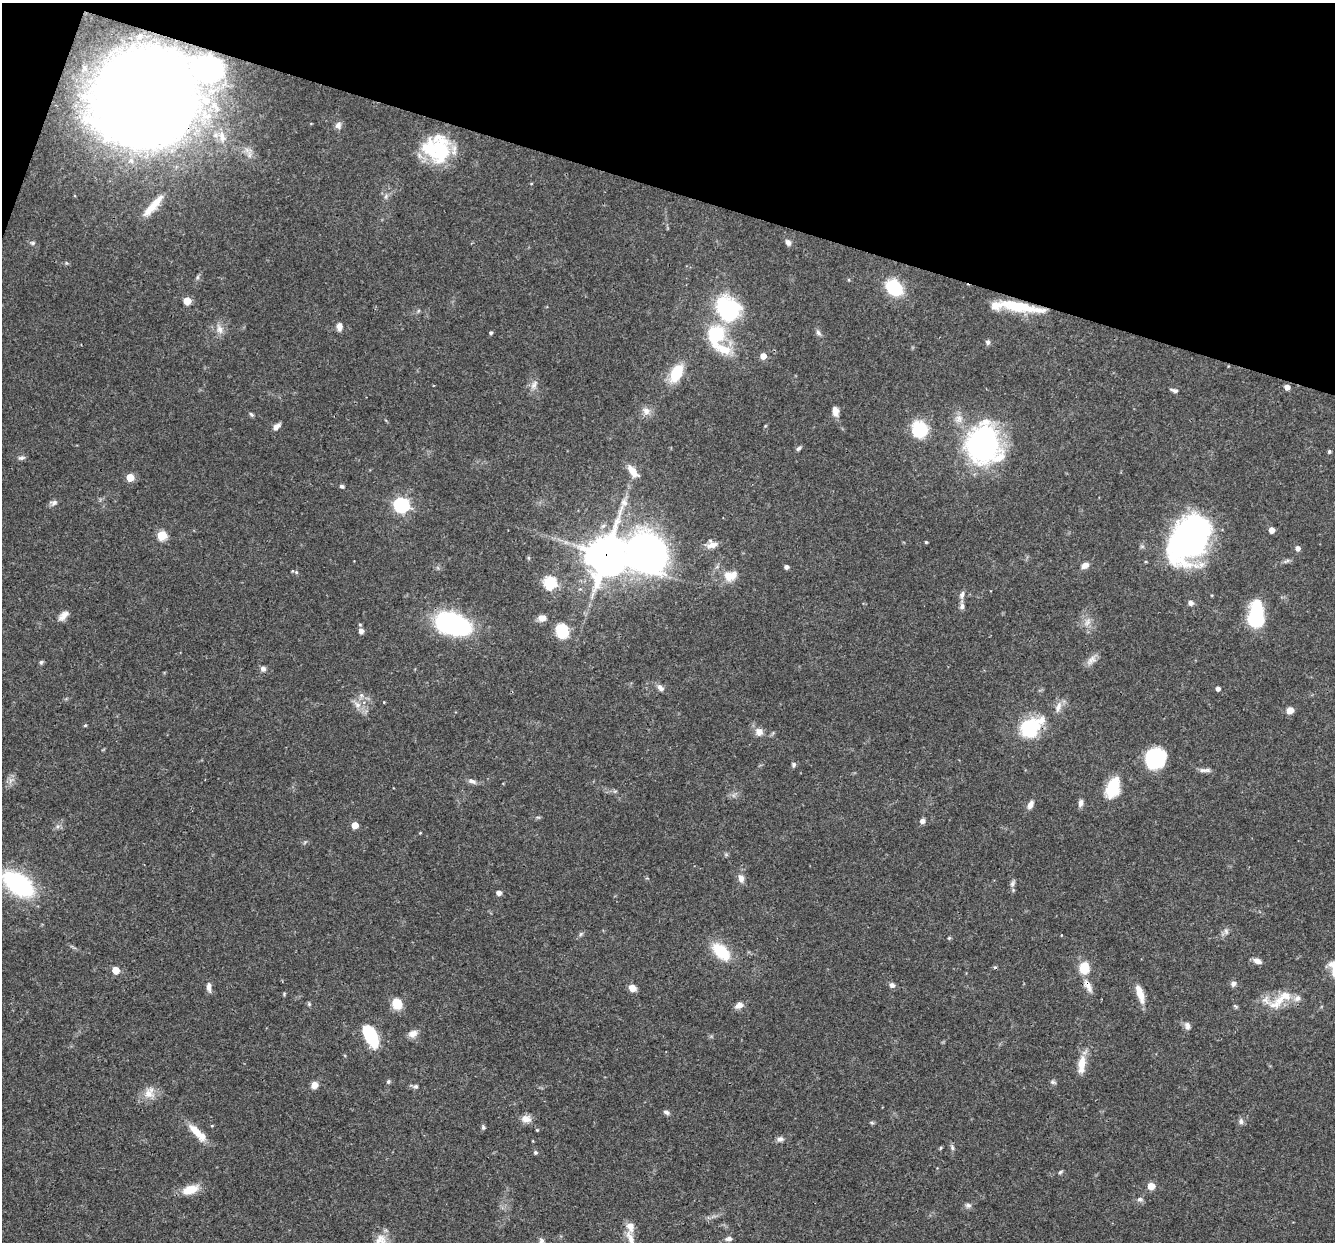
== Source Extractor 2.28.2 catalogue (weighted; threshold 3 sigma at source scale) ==
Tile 2 of 4 x 4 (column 2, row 1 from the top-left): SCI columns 1333-2665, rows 3980-5219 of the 5330 x 5347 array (HDU 1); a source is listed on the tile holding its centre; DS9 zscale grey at full resolution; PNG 1337 x 1244 px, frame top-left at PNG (2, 3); no overlay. Shown black and unused: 16% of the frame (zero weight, under 3 of 4 exposures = <1% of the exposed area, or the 3 px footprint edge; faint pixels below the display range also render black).
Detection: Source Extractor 2.28.2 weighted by HDU 2 'WHT'; one run over the whole footprint, this tile lists its part. Background 0.0579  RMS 0.0032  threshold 0.0146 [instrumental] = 3 sigma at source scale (4.5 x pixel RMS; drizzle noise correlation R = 1.50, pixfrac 1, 0.05/0.05 arcsec/px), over >= 5 px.
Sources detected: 147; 2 inside a brighter object's white glare — not listed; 9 inside a brighter listed object's ellipse — not listed separately; the other 136 listed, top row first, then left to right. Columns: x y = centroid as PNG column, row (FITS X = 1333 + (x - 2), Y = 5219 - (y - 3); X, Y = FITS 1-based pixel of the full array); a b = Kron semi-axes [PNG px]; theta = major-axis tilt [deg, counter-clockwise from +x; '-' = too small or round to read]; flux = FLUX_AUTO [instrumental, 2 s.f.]
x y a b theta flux
207 68 41 32 -10 44
145 98 67 59 -12 800
338 125 9 8 - 1.4
222 137 16 8 -74 3.2
440 150 41 23 87 20
386 196 7 4 72 0.62
151 208 26 9 49 4.9
33 243 7 5 0 0.63
788 243 8 6 -55 1.2
198 277 7 4 71 0.55
894 288 19 14 -45 14
187 301 5 5 - 7.4
1017 306 50 10 -10 14
728 310 15 12 -61 50
339 326 8 6 85 1.9
220 329 11 8 -76 2.1
491 333 4 4 - 0.58
716 333 26 22 -31 16
818 333 8 6 -51 0.93
988 342 6 6 - 0.8
763 356 5 5 - 3.5
676 373 18 10 64 11
534 385 14 7 59 1.7
1287 387 5 4 - 2
1174 390 10 4 -16 0.84
646 411 11 9 -46 2
835 411 12 7 -80 2.2
251 414 8 4 -45 0.53
276 427 10 6 44 1.6
920 429 17 16 - 13
983 444 32 27 88 87
798 449 7 5 33 0.71
1329 451 4 4 - 0.54
22 458 10 5 9 0.78
633 471 17 7 -52 3.5
130 477 5 5 - 7.3
342 486 7 5 -18 0.59
624 502 10 9 - 1.8
54 503 9 6 8 1.1
401 505 7 6 - 75
1271 530 5 4 - 2.6
162 535 5 5 - 15
1187 539 44 28 67 93
926 542 3 3 - 0.37
712 545 13 8 12 2.4
1298 548 5 5 - 1.5
647 553 47 38 -23 140
606 555 13 12 - 750
1146 562 4 3 - 0.29
1085 565 8 5 32 2.4
786 567 4 4 - 1.1
296 572 5 4 - 0.44
728 576 15 11 -59 3.8
549 582 6 6 - 36
962 595 10 7 71 1.3
1191 603 6 5 - 1.3
962 606 8 6 85 1.1
63 615 15 7 45 2.1
1256 616 21 12 86 32
542 618 9 8 - 2.1
1087 622 12 4 65 1.2
452 624 32 18 -17 54
361 631 5 5 - 1.9
562 631 11 9 -79 13
1091 660 15 8 51 1.9
41 662 5 5 - 0.53
263 669 8 7 - 1
660 688 10 6 -47 1.3
1218 689 4 4 - 1.3
361 695 6 5 - 0.77
357 705 10 8 -38 1.9
1058 707 16 7 71 2.1
1290 710 7 6 - 2.6
85 725 4 4 - 0.37
1030 727 31 21 36 17
759 732 12 10 -86 2.1
1155 759 18 16 43 24
794 765 6 5 - 0.66
1205 770 17 5 -1 1.3
472 781 11 6 -23 1.2
1113 788 23 14 68 10
1080 803 10 6 79 1.2
1030 805 10 6 62 1.7
922 821 5 5 - 1.6
355 825 5 5 - 4.8
741 878 10 7 -71 1.8
1012 883 9 5 73 0.92
18 884 28 14 -35 51
499 893 5 4 - 1.7
1226 931 8 6 -70 0.9
581 934 7 5 46 0.59
949 938 4 4 - 0.37
721 951 17 9 -43 14
1257 961 10 6 -27 1.7
1084 968 13 10 83 6.7
116 970 5 5 - 6
1233 983 7 6 - 1.2
892 985 6 6 - 1.2
1088 986 21 8 -64 2.7
209 987 11 6 -87 1.6
632 988 7 6 - 2.9
1140 993 22 7 -73 4.4
284 994 6 3 74 0.35
1284 997 39 13 32 8.5
309 1004 7 4 -46 0.46
397 1004 13 11 -64 4.8
739 1005 10 7 25 1.9
1235 1006 7 4 -44 0.45
1187 1026 11 7 -81 1.3
413 1034 12 9 27 2.1
370 1035 19 10 -63 19
1082 1064 23 8 83 4.6
388 1082 6 5 - 0.54
1053 1082 7 5 -21 0.63
314 1085 8 7 - 2.2
416 1086 7 6 - 0.7
149 1093 17 13 59 3.8
666 1112 7 5 -34 0.88
526 1119 12 9 -1 2.3
1241 1121 8 7 - 0.99
872 1123 6 4 -19 0.43
483 1127 6 5 - 0.54
537 1130 4 3 - 0.3
195 1131 23 9 -48 4.9
780 1139 9 6 5 1.1
941 1148 5 4 - 0.44
952 1148 8 5 -64 0.72
535 1152 5 5 - 0.57
1060 1172 6 4 44 0.49
1151 1186 5 5 - 5.2
190 1190 19 10 18 5.6
1139 1199 7 5 2 0.79
968 1205 9 6 -16 0.91
380 1239 19 12 49 3.6
631 1239 28 8 -67 3.5
729 1239 8 6 11 1.1
Overlapping masked pixels (flux is a lower limit): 6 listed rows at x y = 145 98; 1017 306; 647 553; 606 555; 1030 727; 1088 986
Isophote crosses this tile's border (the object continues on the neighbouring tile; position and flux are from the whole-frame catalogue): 2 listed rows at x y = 380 1239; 631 1239